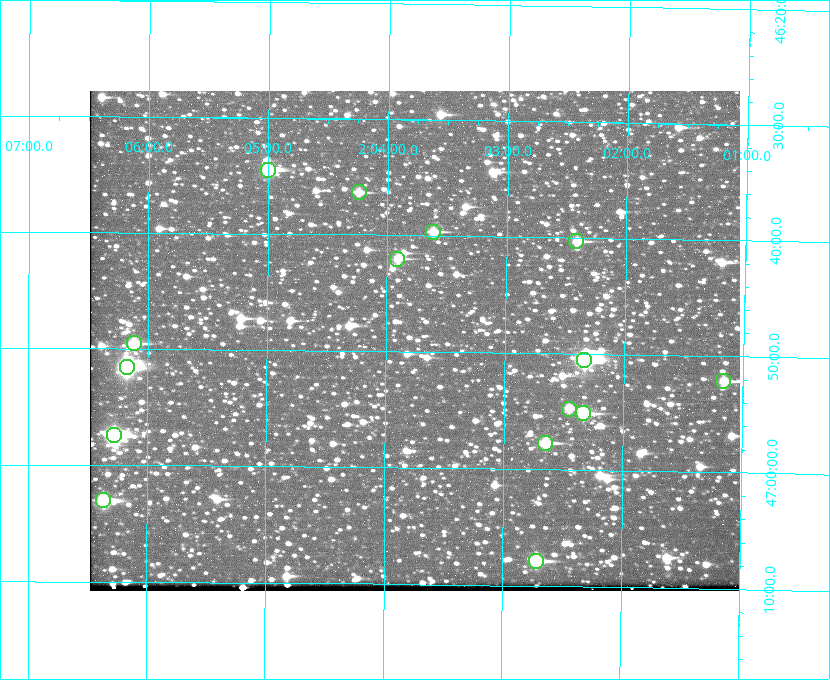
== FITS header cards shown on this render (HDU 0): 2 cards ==
NAXIS1  =                  650 / Width of table row in bytes
NAXIS2  =                  500 / Number of rows in table

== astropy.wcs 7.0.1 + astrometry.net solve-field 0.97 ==
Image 650 x 500 px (HDU 0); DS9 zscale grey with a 90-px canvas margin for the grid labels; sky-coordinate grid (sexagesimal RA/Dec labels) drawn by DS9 from the SOLVED WCS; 15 Tycho-2 reference stars matched to detected sources circled (green)
Header WCS: none
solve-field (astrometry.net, Tycho-2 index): SOLVED blind (the file carries no WCS)
Solved WCS: RA---TAN-SIP/DEC--TAN-SIP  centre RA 02:03:46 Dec +46:49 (30.94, +46.82 deg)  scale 5.17 arcsec/px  FOV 56.0' x 43.0'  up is +179 deg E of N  parity flipped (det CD > 0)
(file carries no celestial WCS; the grid is the blind solution)
Tycho-2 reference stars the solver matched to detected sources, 15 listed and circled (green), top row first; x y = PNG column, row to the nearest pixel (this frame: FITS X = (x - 90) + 1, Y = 500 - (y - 91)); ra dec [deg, ICRS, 3 dp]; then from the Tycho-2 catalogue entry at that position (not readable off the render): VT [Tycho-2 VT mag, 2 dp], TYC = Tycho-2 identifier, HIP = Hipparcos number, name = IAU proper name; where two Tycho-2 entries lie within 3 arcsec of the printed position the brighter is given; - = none
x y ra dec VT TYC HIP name
268 170 31.250 +46.575 8.43 3281-919-1 - -
359 192 31.061 +46.606 9.99 3281-582-1 - -
433 232 30.904 +46.661 9.60 3280-781-1 - -
576 241 30.604 +46.672 9.47 3280-908-1 - -
397 259 30.978 +46.700 9.85 3281-909-1 - -
134 343 31.529 +46.825 9.32 3281-34-1 - -
584 360 30.583 +46.843 7.07 3280-746-1 9508 -
127 367 31.543 +46.860 7.50 3281-160-1 9805 -
723 381 30.291 +46.869 9.33 3280-1647-1 - -
569 409 30.615 +46.912 10.08 3284-203-1 - -
583 413 30.584 +46.919 9.47 3284-629-1 - -
114 435 31.569 +46.957 8.53 3285-177-1 9816 -
545 443 30.663 +46.962 9.31 3284-347-1 - -
103 500 31.591 +47.051 8.70 3285-1195-1 - -
536 561 30.679 +47.131 10.02 3284-307-1 - -